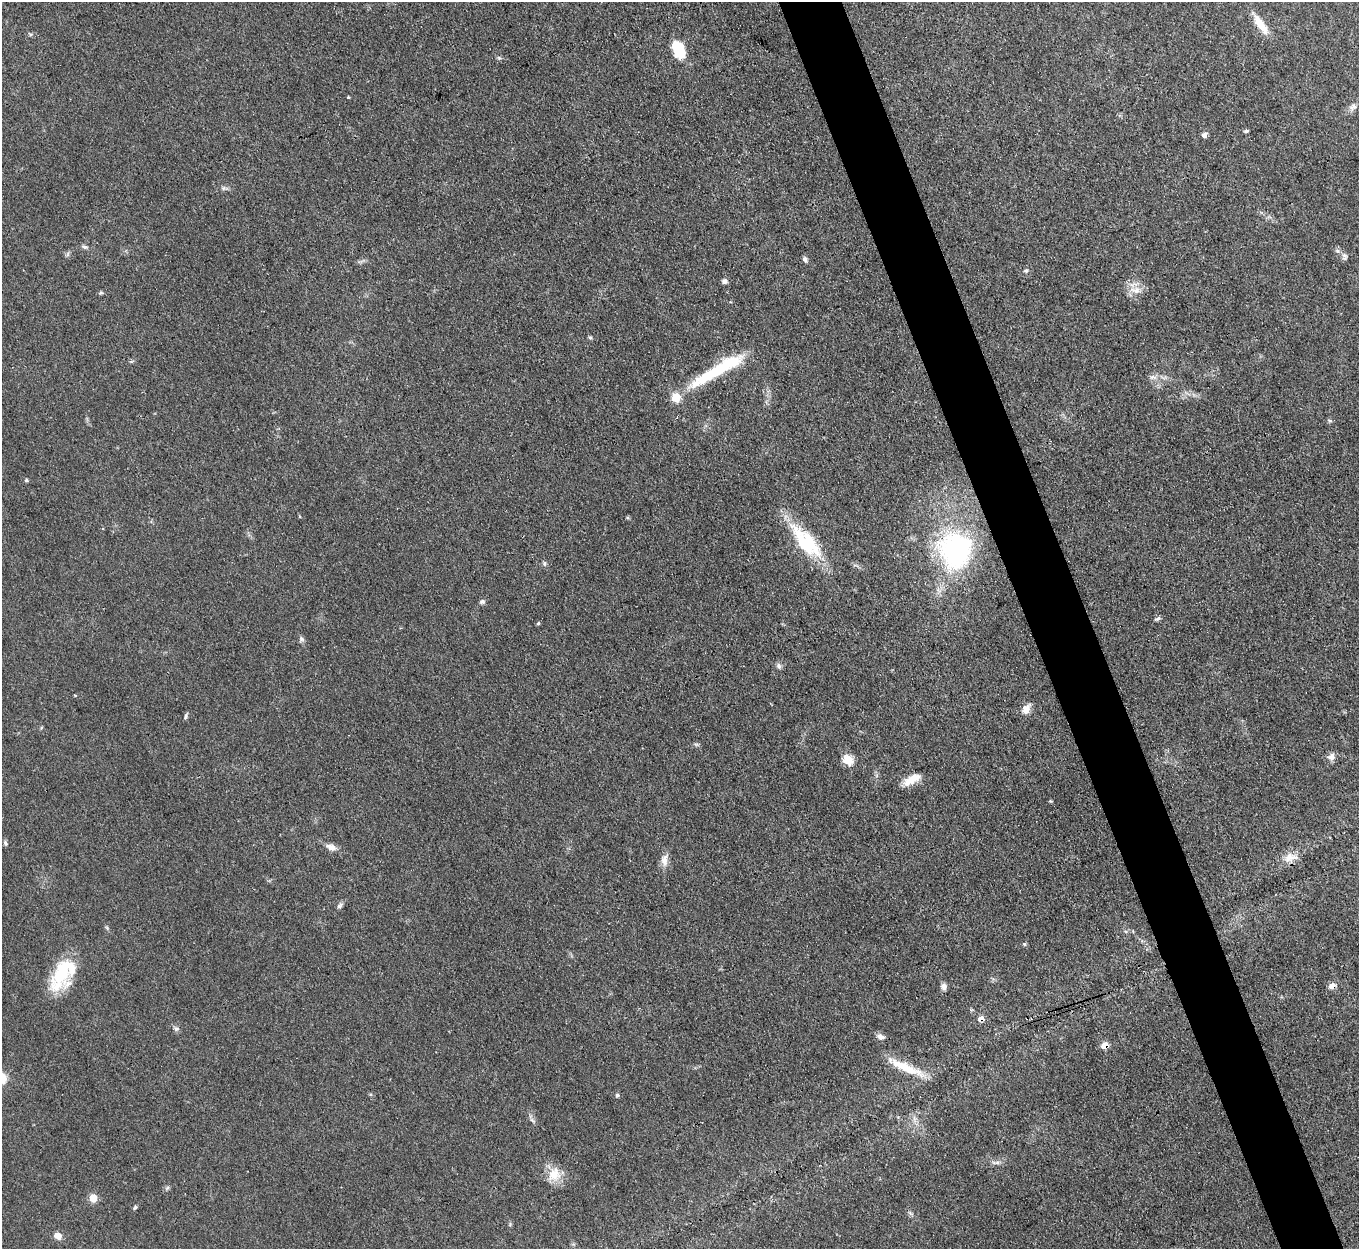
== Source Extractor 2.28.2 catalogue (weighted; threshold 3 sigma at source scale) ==
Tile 6 of 4 x 4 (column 2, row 2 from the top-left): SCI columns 1359-2715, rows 2774-4020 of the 5432 x 5415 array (HDU 1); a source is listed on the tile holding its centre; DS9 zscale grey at full resolution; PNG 1361 x 1251 px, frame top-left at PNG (2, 2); no overlay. Shown black and unused: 5% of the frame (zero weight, under 3 of 4 exposures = <1% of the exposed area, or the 3 px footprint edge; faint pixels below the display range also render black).
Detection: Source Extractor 2.28.2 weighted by HDU 2 'WHT'; one run over the whole footprint, this tile lists its part. Background 0.0638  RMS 0.0063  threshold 0.0284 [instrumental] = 3 sigma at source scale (4.5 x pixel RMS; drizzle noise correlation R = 1.50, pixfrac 1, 0.05/0.05 arcsec/px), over >= 5 px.
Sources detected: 63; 1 inside a brighter object's white glare — not listed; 1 inside a brighter listed object's ellipse — not listed separately; the other 61 listed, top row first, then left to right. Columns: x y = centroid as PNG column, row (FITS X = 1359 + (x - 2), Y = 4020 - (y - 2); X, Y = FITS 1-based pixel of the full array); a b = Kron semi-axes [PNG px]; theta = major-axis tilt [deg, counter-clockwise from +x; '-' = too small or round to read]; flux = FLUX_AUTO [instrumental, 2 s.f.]
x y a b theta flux
1260 24 30 9 -55 11
678 50 15 9 -68 30
499 58 6 6 - 1.1
348 97 4 3 - 0.58
1353 107 11 7 24 2.8
1246 131 6 4 9 1
1205 135 6 5 - 2.6
224 188 6 6 - 1.4
84 247 10 5 -20 1.7
68 254 7 4 71 1.1
1344 256 11 7 -83 2
805 259 8 5 -63 1.6
1026 271 5 5 - 0.97
724 281 7 6 - 1.9
1135 290 18 9 -6 6.6
101 293 6 5 - 0.97
590 338 5 5 - 0.95
716 371 76 13 29 42
1153 377 12 5 -4 2.9
1329 420 7 3 -19 0.88
26 480 5 4 - 1.1
806 542 47 19 -49 45
955 550 31 29 83 120
544 563 8 4 90 1.2
482 602 7 6 - 1.5
1158 618 8 5 38 1.3
538 623 5 4 - 0.91
301 639 8 7 - 1.7
779 666 8 6 -68 2
75 695 4 3 - 0.55
1026 709 14 9 56 4.8
186 716 8 4 67 1.2
696 744 7 4 -18 1.1
1331 756 11 8 62 3.6
848 760 7 6 - 21
912 779 21 8 30 9.3
1050 801 5 3 - 0.66
5 843 7 5 -68 1.2
331 847 15 7 -17 4.4
1290 857 21 11 12 7.7
665 860 18 9 77 5
340 906 8 6 47 1.7
1024 944 5 4 - 0.92
62 973 43 19 55 36
944 986 8 7 - 2.9
1332 986 8 6 40 5
981 1019 7 5 20 4.2
176 1029 9 6 -36 1.7
880 1037 9 6 -23 3
1105 1045 7 6 - 7.2
907 1068 47 9 -23 17
2 1078 7 6 - 25
617 1095 5 5 - 1.1
914 1119 12 4 -79 2.6
532 1120 7 4 -45 1.4
997 1162 8 4 1 1.6
554 1175 20 17 66 11
167 1188 8 4 45 1.2
93 1198 7 6 - 11
135 1207 6 4 62 0.99
58 1236 7 6 - 7.3
Overlapping masked pixels (flux is a lower limit): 3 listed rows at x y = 1332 986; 981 1019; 1105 1045
Isophote crosses this tile's border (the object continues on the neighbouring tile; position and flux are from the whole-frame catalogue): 1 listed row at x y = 2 1078